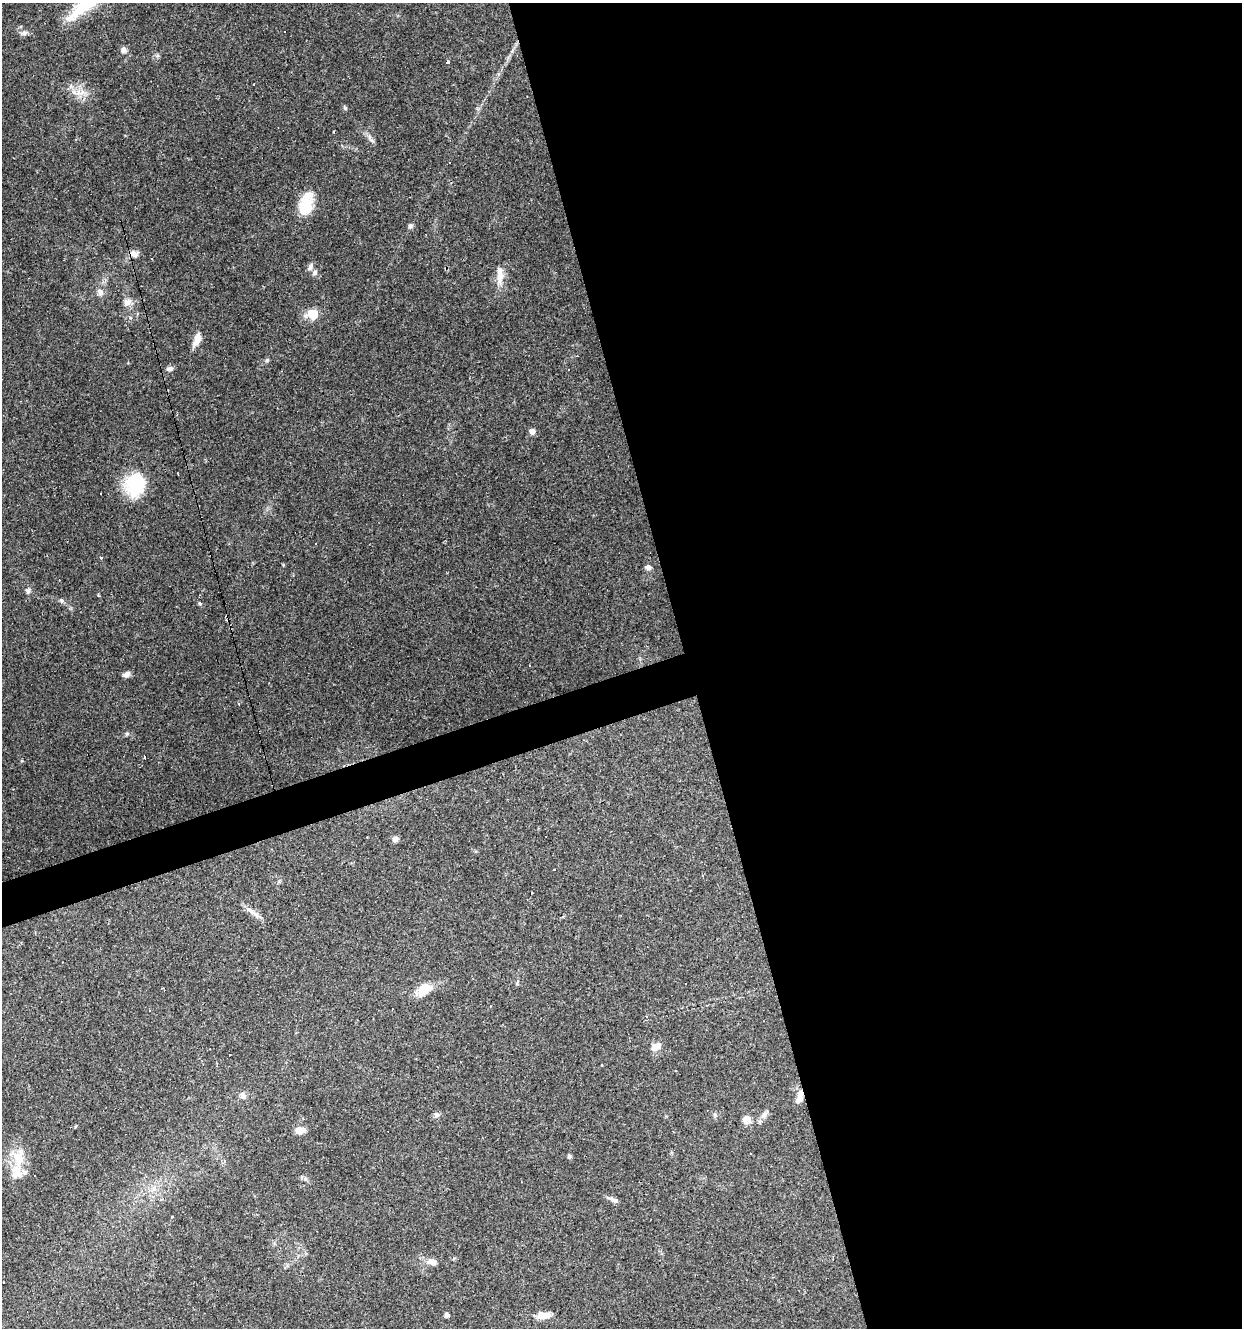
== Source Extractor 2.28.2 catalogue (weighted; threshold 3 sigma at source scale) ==
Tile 8 of 4 x 4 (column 4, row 2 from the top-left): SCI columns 3825-5064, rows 2653-3978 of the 5119 x 5304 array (HDU 1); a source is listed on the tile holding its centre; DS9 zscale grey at full resolution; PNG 1244 x 1330 px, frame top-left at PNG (2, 3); no overlay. Shown black and unused: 47% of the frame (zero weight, under 3 of 4 exposures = <1% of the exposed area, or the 3 px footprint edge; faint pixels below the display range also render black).
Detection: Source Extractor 2.28.2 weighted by HDU 2 'WHT'; one run over the whole footprint, this tile lists its part. Background 0.101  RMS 0.0052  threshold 0.0234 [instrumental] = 3 sigma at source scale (4.5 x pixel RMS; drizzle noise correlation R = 1.50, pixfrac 1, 0.0396/0.0396 arcsec/px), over >= 5 px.
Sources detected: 73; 20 cosmic-ray / hot-pixel residue — not listed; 3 inside a brighter listed object's ellipse — not listed separately; the other 50 listed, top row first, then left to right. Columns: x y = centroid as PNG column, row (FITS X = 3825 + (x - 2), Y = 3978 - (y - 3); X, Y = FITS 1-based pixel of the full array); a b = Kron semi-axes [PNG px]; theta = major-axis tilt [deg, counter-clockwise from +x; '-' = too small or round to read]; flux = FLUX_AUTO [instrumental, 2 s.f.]
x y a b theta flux
24 33 9 6 19 1.6
124 50 7 6 - 1.9
448 62 4 3 - 1
68 89 4 4 - 0.96
82 92 10 5 36 2.5
345 108 6 5 - 0.79
450 162 3 2 - 0.46
306 204 28 14 75 14
410 226 7 5 27 1.1
134 254 12 8 -13 2.9
310 267 10 6 57 1.7
315 272 8 6 49 1.5
500 277 19 9 82 5.8
100 292 9 7 -63 2.6
127 302 12 9 36 3.1
313 314 8 7 - 13
197 339 15 7 70 4.9
170 369 8 6 1 1.7
532 431 5 5 - 3.2
178 474 2 2 - 0.31
135 485 25 21 78 27
101 493 3 2 - 0.78
102 557 3 3 - 1.1
649 567 7 7 - 1.9
28 591 7 6 - 1.3
61 600 7 5 -70 0.95
199 603 5 3 - 0.67
530 666 3 2 - 1.3
127 674 8 5 24 2.8
127 733 6 4 0 0.84
145 757 3 2 - 0.74
395 839 7 6 - 2.3
256 915 11 6 -53 2.4
424 989 21 13 36 9
150 1011 3 2 - 0.88
654 1046 14 8 -60 2.9
217 1064 4 2 - 0.49
801 1094 12 8 72 3.6
243 1096 9 7 -53 2.2
437 1115 8 6 -12 1.5
765 1115 11 6 49 2.1
746 1119 9 8 - 4.8
300 1130 10 7 0 4.6
570 1156 5 5 - 1.1
18 1158 23 16 -75 12
154 1188 7 6 - 2
613 1200 14 5 -25 2
432 1262 15 8 -3 3.9
446 1315 5 4 - 1.5
543 1315 15 8 -1 5.9
Overlapping masked pixels (flux is a lower limit): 1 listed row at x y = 801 1094
Unlisted compact peaks at least as high as the median listed source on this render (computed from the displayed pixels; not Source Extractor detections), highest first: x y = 267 360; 22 761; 369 137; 130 318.